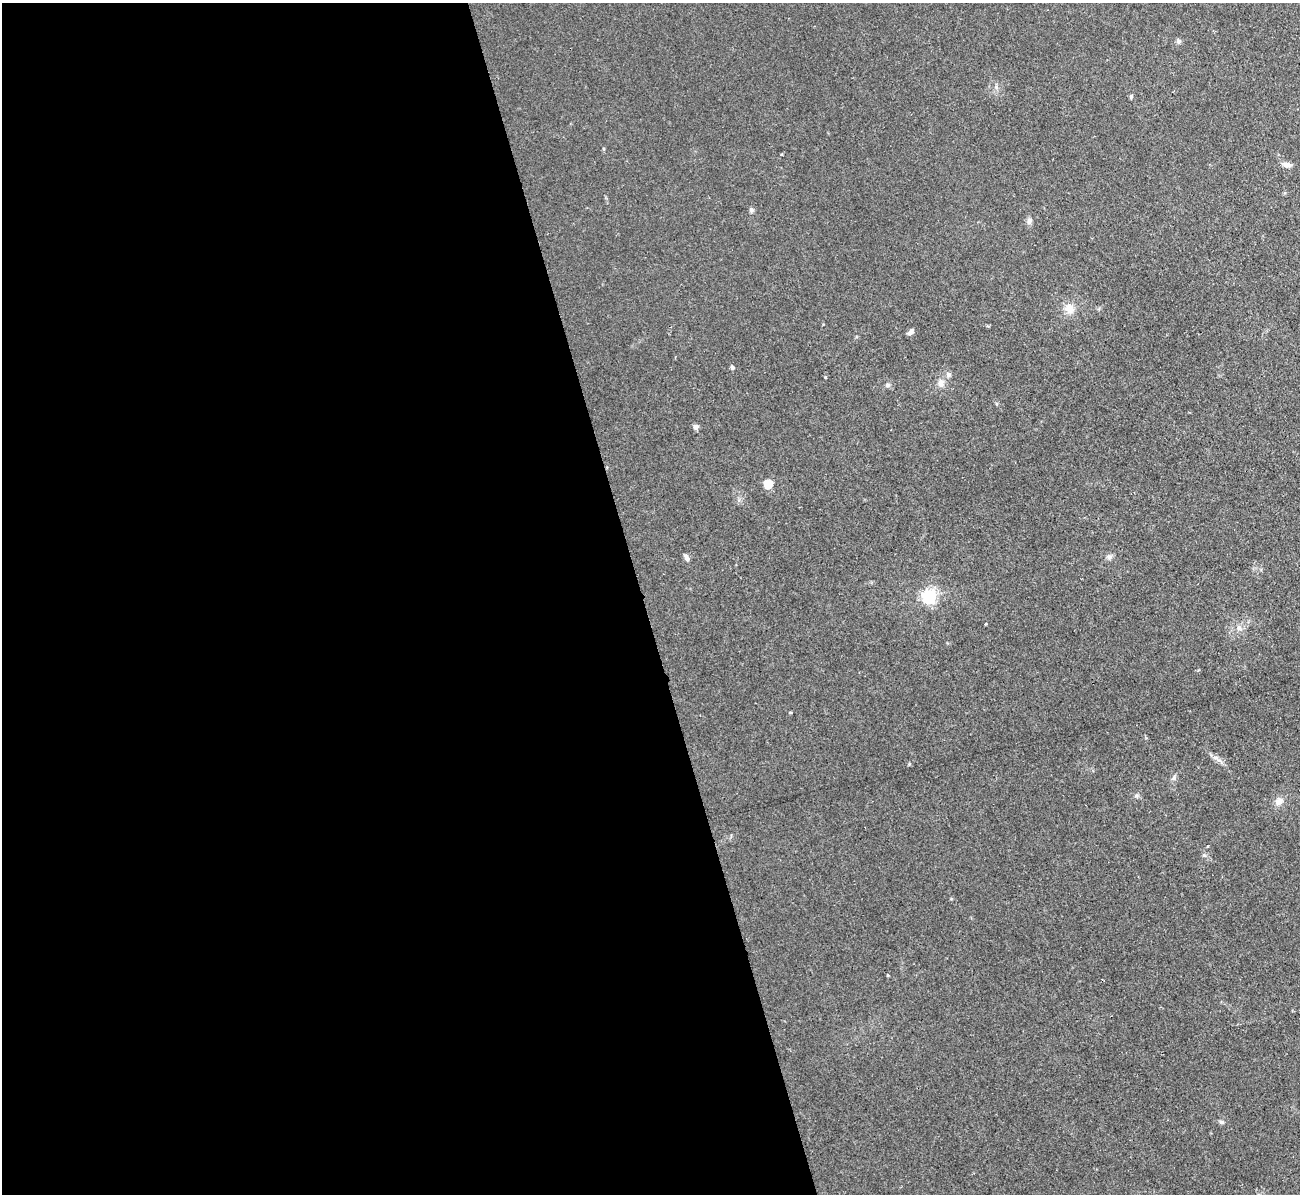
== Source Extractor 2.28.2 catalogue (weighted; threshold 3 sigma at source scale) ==
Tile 9 of 4 x 4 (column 1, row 3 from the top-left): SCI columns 1-1298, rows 1335-2526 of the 5208 x 5178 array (HDU 1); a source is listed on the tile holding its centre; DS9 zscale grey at full resolution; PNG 1302 x 1196 px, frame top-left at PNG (2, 3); no overlay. Shown black and unused: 49% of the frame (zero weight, under 2 of 3 exposures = <1% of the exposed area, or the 3 px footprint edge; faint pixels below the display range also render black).
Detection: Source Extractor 2.28.2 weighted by HDU 2 'WHT'; one run over the whole footprint, this tile lists its part. Background 0.0582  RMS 0.0063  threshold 0.0282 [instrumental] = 3 sigma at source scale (4.5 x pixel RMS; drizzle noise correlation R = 1.50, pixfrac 1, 0.05/0.05 arcsec/px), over >= 5 px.
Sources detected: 25; all 25 listed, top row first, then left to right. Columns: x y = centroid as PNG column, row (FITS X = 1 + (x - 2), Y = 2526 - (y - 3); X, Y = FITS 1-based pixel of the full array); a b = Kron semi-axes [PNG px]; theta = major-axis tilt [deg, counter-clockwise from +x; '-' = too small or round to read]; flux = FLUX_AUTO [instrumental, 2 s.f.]
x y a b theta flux
1178 41 7 6 - 1.5
1131 96 6 4 71 0.9
1287 165 12 6 -15 3
751 209 7 6 - 1.3
1029 221 8 6 79 2.2
1069 308 13 11 -79 6.3
910 332 8 5 40 2
732 367 4 4 - 1.5
948 374 7 6 - 1.8
825 377 3 2 - 0.95
941 383 10 8 -81 3.5
887 385 7 5 15 1.4
696 427 5 5 - 2.8
768 484 5 5 - 26
1109 557 7 6 - 1.7
686 558 10 5 -56 1.9
929 596 6 6 - 160
986 624 2 2 - 0.69
1239 628 8 6 -75 2.3
1217 758 14 5 -41 2.9
1174 778 7 4 46 1.4
1278 801 11 9 44 3.9
1208 846 4 2 - 0.46
888 975 5 3 - 0.52
1221 1122 7 5 -17 1.2